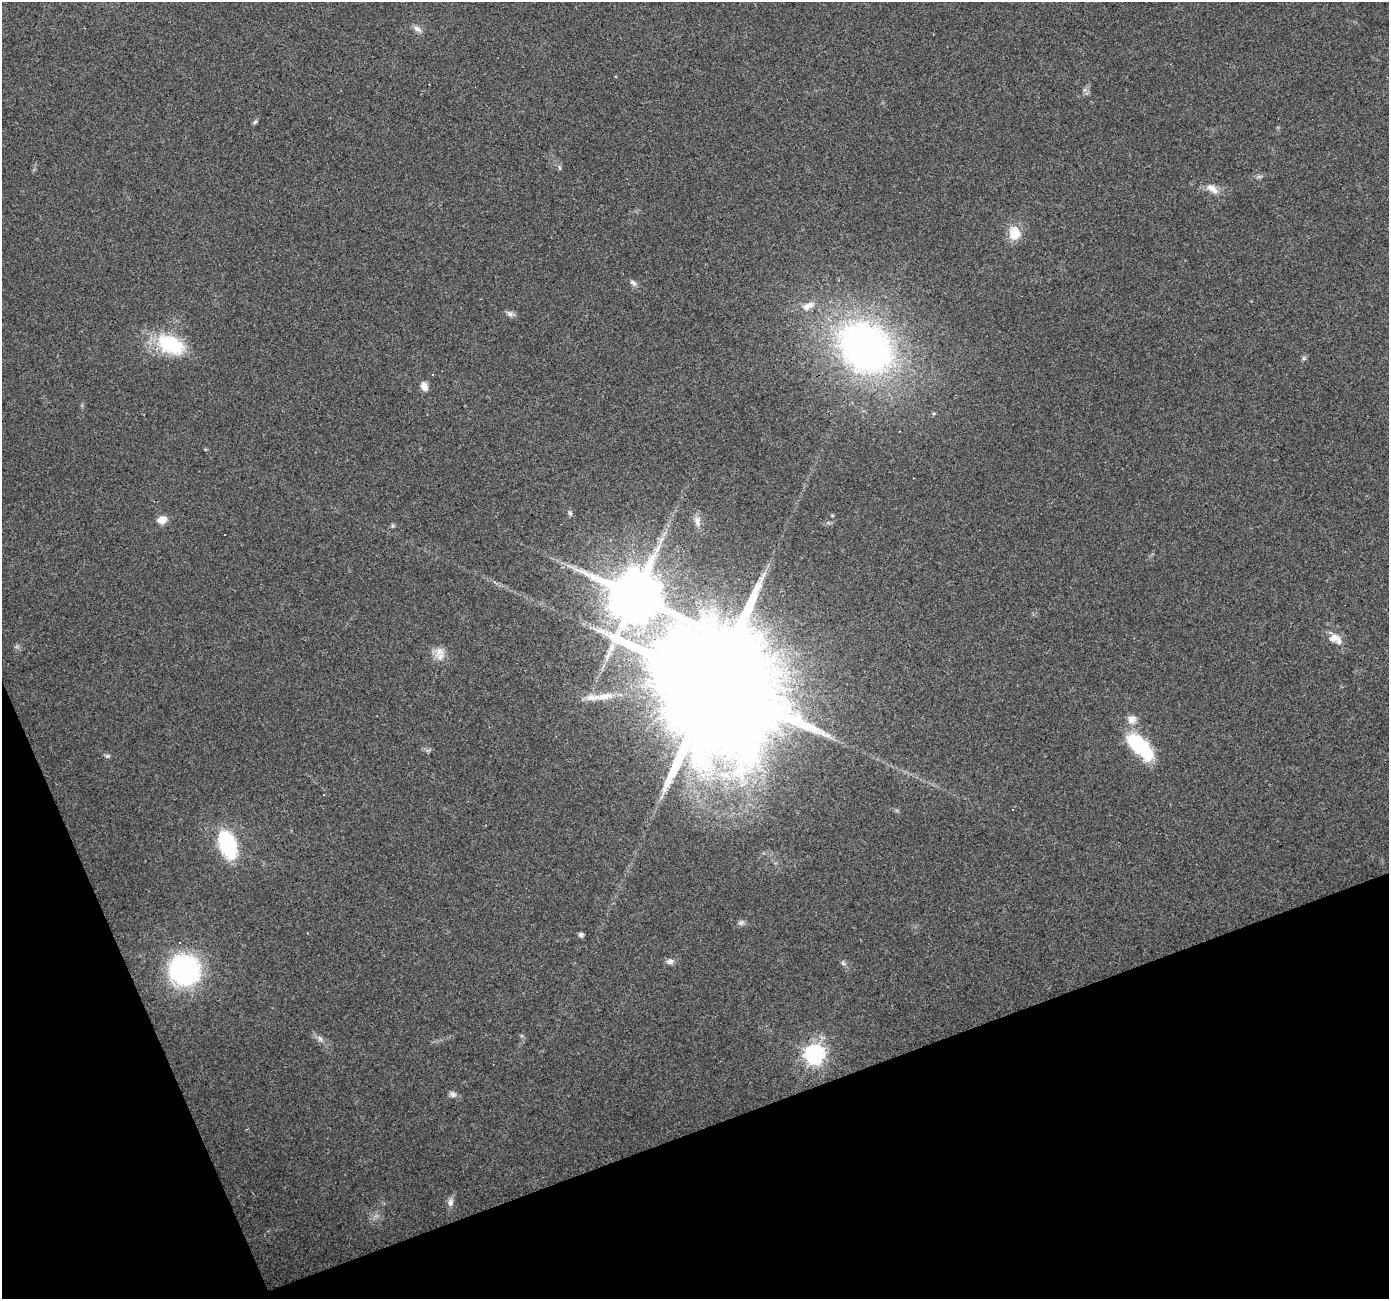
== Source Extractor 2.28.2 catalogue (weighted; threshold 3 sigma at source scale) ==
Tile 14 of 4 x 4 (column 2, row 4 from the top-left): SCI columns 1388-2774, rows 76-1372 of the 5548 x 5393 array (HDU 1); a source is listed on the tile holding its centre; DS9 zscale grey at full resolution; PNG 1391 x 1301 px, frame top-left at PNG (2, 2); no overlay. Shown black and unused: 18% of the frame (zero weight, under 3 of 4 exposures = <1% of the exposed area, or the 3 px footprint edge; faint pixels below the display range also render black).
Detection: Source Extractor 2.28.2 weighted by HDU 2 'WHT'; one run over the whole footprint, this tile lists its part. Background 0.0248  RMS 0.0038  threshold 0.017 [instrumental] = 3 sigma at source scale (4.5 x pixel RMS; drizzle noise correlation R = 1.50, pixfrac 1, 0.0396/0.0396 arcsec/px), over >= 5 px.
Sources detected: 44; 5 cosmic-ray / hot-pixel residue — not listed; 1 inside a brighter listed object's ellipse — not listed separately; the other 38 listed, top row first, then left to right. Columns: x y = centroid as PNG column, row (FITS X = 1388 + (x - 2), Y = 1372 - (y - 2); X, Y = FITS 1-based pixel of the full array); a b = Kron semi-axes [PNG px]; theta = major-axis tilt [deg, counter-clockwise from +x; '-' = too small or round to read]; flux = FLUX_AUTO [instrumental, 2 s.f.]
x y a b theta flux
417 29 12 7 -33 1.8
255 122 8 5 61 0.74
560 168 6 4 -71 0.53
1212 189 21 9 -39 3.7
1014 232 14 12 -78 8.4
633 283 11 5 -37 1.2
808 306 18 9 27 3.9
510 313 9 7 -17 1.4
171 345 28 17 -25 27
865 347 51 40 -39 190
1304 358 6 5 - 0.71
424 386 11 7 -66 2.6
934 413 5 3 - 0.43
570 513 8 5 -62 0.92
832 515 5 4 - 0.39
162 520 10 8 24 4
697 521 13 7 -82 2.2
392 526 6 6 - 0.64
225 534 3 2 - 0.47
662 539 7 4 70 1.1
635 596 15 14 - 3000
1333 638 13 10 14 3.4
440 652 15 13 36 4
713 684 38 28 19 23000
604 696 26 9 7 5.1
1132 719 12 11 - 3
1140 746 36 15 -46 27
107 756 7 6 - 0.76
227 845 25 15 -71 31
741 922 8 6 41 1.1
581 935 5 4 - 1.5
670 961 10 7 14 1.5
843 963 8 4 -45 0.79
184 970 25 25 - 67
320 1039 9 6 -62 1.3
814 1054 8 7 - 190
453 1094 10 7 -40 1.4
450 1202 11 8 77 2
Overlapping masked pixels (flux is a lower limit): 1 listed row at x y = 713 684